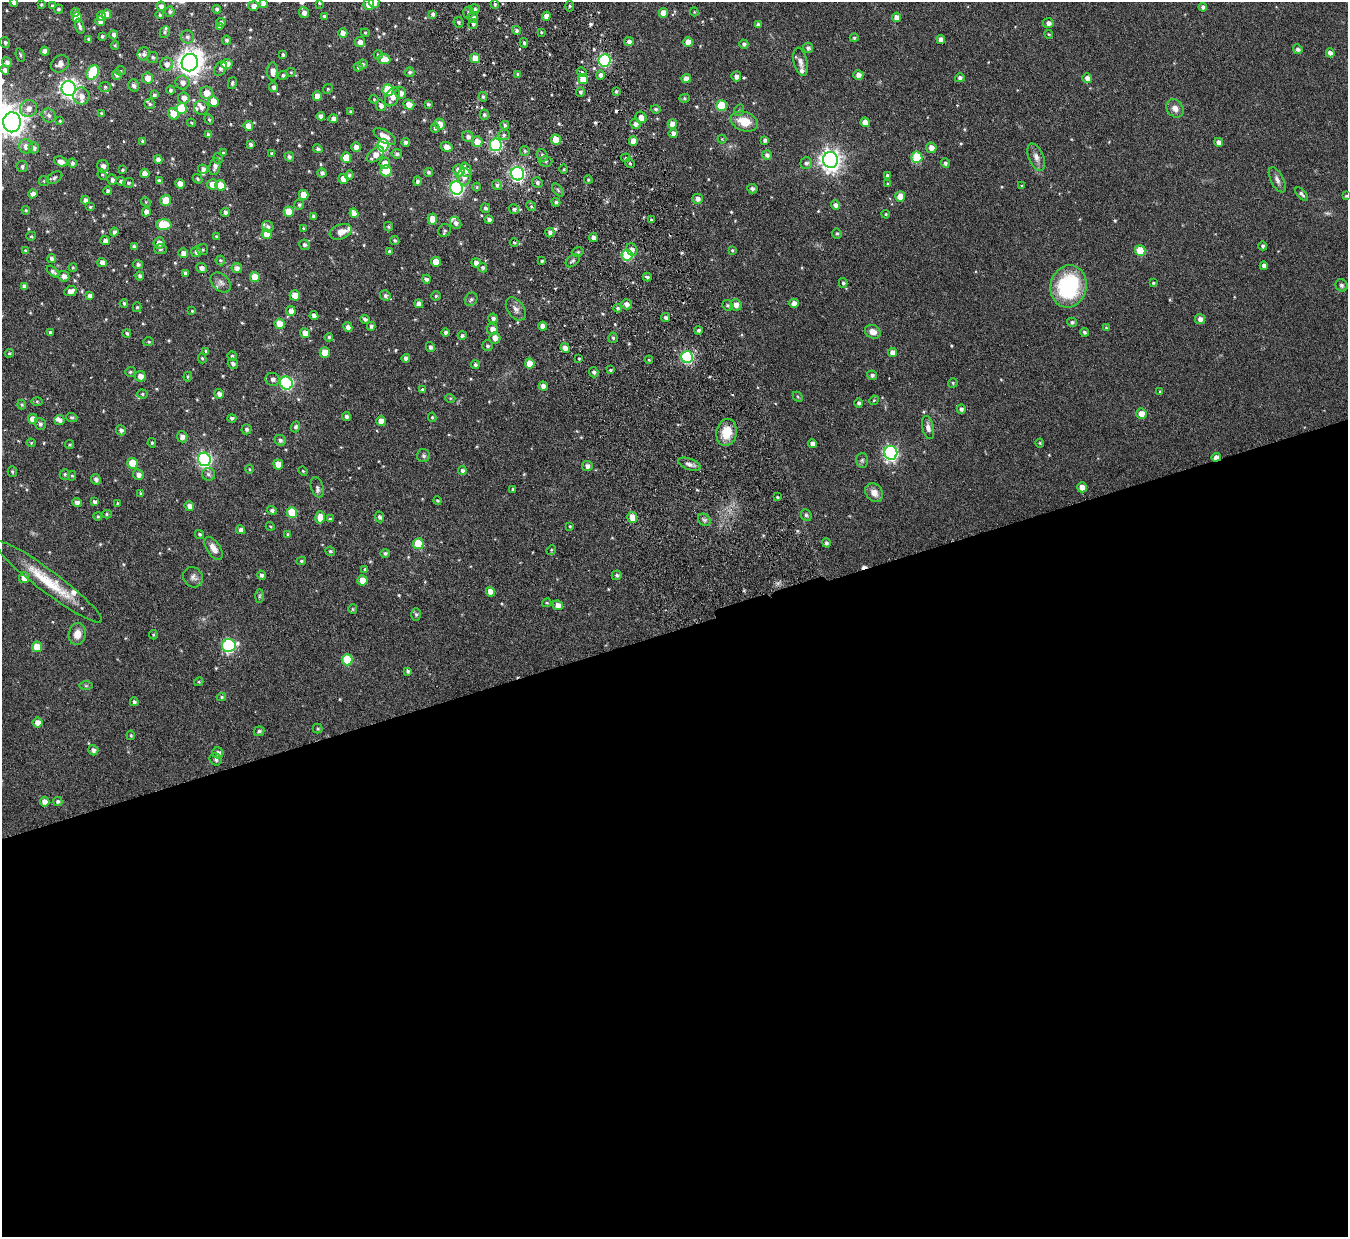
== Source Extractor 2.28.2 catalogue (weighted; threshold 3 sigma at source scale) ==
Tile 15 of 4 x 4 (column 3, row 4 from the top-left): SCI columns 2748-4093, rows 174-1408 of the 5494 x 5412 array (HDU 1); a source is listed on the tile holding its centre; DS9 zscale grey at full resolution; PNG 1350 x 1239 px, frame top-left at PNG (2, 2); each listed source drawn as its Kron ellipse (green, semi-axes under 4 px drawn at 4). Shown black and unused: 49% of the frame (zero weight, under 4 of 7 exposures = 3% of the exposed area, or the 3 px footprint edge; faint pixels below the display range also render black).
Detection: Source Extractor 2.28.2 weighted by HDU 2 'WHT'; one run over the whole footprint, this tile lists its part. Background 0.229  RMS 0.0072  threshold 0.0293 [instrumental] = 3 sigma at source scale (4.09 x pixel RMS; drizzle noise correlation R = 1.36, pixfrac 0.8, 0.05/0.05 arcsec/px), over >= 5 px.
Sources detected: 579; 1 too faint to see at this stretch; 5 cosmic-ray / hot-pixel residue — neither listed nor drawn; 16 inside a brighter listed object's ellipse — not listed separately; of the other 557, all 500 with FLUX_AUTO >= 0.642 (the completeness limit of this list) listed and drawn (57 fainter detections not listed), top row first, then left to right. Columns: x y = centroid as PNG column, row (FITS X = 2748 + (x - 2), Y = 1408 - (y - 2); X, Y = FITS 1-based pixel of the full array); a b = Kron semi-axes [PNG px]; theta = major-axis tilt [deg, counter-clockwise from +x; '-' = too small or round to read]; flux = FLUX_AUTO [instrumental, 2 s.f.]
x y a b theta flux
374 2 5 5 - 4.2
14 3 4 4 - 2.5
319 3 4 4 - 0.74
41 4 3 2 - 0.66
263 4 4 4 - 3.2
369 4 5 5 - 5.9
495 4 4 3 - 0.81
52 6 4 3 - 1.3
161 6 5 4 - 3
253 6 5 5 - 3.4
570 6 5 3 - 0.85
1203 7 4 4 - 2
58 9 5 4 - 1.2
217 9 4 4 - 1.7
475 9 5 4 - 1.2
75 12 4 4 - 1.4
170 12 5 5 - 1.5
468 12 6 5 - 1.4
694 12 4 4 - 0.66
304 13 5 5 - 3
664 13 5 4 - 6.8
107 14 5 4 - 4.9
433 14 4 3 - 1.8
160 15 4 4 - 0.97
102 16 5 4 - 4.9
324 16 3 3 - 1.1
546 16 4 4 - 4
77 17 5 5 - 9.1
473 17 5 5 - 1.8
897 17 4 4 - 4.1
100 21 5 4 - 3.1
221 22 5 4 - 1.5
459 22 5 5 - 1
1048 23 5 5 - 3
473 24 5 5 - 1.2
758 25 4 3 - 1.6
80 26 8 3 -72 1.7
219 27 4 4 - 1.3
516 30 4 4 - 1.2
165 32 6 4 61 1.1
541 32 4 3 - 0.8
343 33 5 4 - 4.1
365 33 4 4 - 0.75
1049 34 4 4 - 0.83
114 35 4 4 - 2.5
102 36 4 3 - 1
187 37 6 6 - 2.1
854 38 4 4 - 1.1
89 39 3 3 - 1.1
941 39 4 4 - 3.4
226 40 4 4 - 1.5
629 41 5 4 - 2.2
5 42 5 5 - 1.5
360 42 5 5 - 4.6
688 42 5 4 - 7.2
524 43 5 4 - 1.2
744 44 4 4 - 1.7
115 45 4 4 - 0.83
808 48 5 5 - 1.8
1298 49 5 4 - 1.9
45 51 4 4 - 3.4
1330 53 4 4 - 3.4
144 54 6 6 - 2.2
20 55 7 3 -72 0.99
283 55 3 3 - 1.2
378 55 4 4 - 1.2
153 57 5 5 - 1.3
475 58 5 5 - 7.3
384 59 6 5 - 7.4
604 60 6 6 - 74
7 62 5 5 - 2.1
800 62 14 6 -76 3.3
190 63 9 8 - 630
60 64 9 8 - 3.7
167 64 6 6 - 3.8
227 64 6 5 - 3.8
363 64 5 4 - 1.2
358 67 4 4 - 1.2
220 69 8 5 57 1.9
5 70 4 4 - 2.3
120 71 5 4 - 0.83
273 71 9 5 -89 4.3
93 72 8 5 58 32
291 72 5 4 - 0.75
409 72 5 5 - 1.2
582 72 5 4 - 1.2
518 74 4 3 - 1.2
117 75 5 5 - 2
283 75 5 4 - 1.2
600 75 4 4 - 2.2
858 75 5 5 - 3.3
736 76 5 5 - 2.7
148 78 5 5 - 5.1
960 78 5 4 - 1.8
1087 78 5 5 - 3.3
583 79 5 5 - 10
686 79 4 4 - 4.3
182 83 7 6 - 3.1
232 83 6 4 76 1.2
133 85 6 5 - 2.1
105 87 5 5 - 1.1
274 87 5 4 - 2
69 89 7 7 - 260
328 89 5 4 - 0.82
170 90 4 4 - 1.3
388 90 6 5 - 30
616 91 4 3 - 0.92
580 92 5 4 - 1.4
206 93 6 6 - 7.4
401 93 6 5 - 3.5
154 95 4 4 - 1.4
81 96 8 8 - 4.2
317 96 5 4 - 4.3
392 97 10 6 62 5.3
483 97 5 4 - 1.2
184 98 5 5 - 3.8
684 98 5 4 - 0.97
374 99 4 4 - 0.64
213 101 5 5 - 6.9
150 104 5 5 - 1.2
428 104 3 3 - 1.2
409 105 5 5 - 4.6
381 106 5 5 - 2.7
721 106 5 5 - 22
201 107 7 7 - 2.8
29 108 8 8 - 4.9
181 108 5 5 - 18
1175 108 10 8 -54 4.4
656 109 5 4 - 1.1
739 110 6 4 67 0.97
350 111 4 3 - 0.74
101 113 3 3 - 0.84
174 114 6 5 - 9.6
49 115 7 6 - 2.5
484 115 5 4 - 1.2
321 116 4 4 - 2.6
641 117 6 5 - 4.3
209 119 5 3 - 0.87
333 119 4 4 - 4.1
60 121 4 4 - 0.82
744 121 14 9 -19 12
12 122 10 9 - 630
865 122 5 4 - 6.5
191 123 4 4 - 0.73
440 124 5 5 - 6.3
635 124 5 4 - 2.8
672 124 5 4 - 5.1
505 125 4 4 - 1.4
248 126 5 4 - 5.7
435 128 5 4 - 1.4
673 133 5 4 - 2.9
209 135 4 4 - 2
504 135 6 5 - 1.4
385 136 12 6 -32 6.4
468 137 6 5 - 2.4
722 139 4 4 - 0.69
556 140 5 5 - 8.6
765 140 4 3 - 1.7
142 141 4 4 - 1.2
633 141 4 4 - 6
406 142 4 4 - 2.2
477 142 5 5 - 6.4
1219 142 4 4 - 3.5
251 145 4 3 - 1.6
383 145 6 6 - 47
496 145 6 6 - 85
26 146 7 6 - 4.1
356 147 5 5 - 3.5
447 147 6 4 -28 5
34 148 5 5 - 2.2
931 148 5 5 - 4.4
318 149 5 4 - 1.7
525 151 5 5 - 1
223 153 4 4 - 0.8
272 153 3 3 - 1.1
397 154 5 4 - 1.6
375 155 10 6 40 5.6
542 155 6 5 - 2
767 155 5 5 - 2.2
289 157 5 4 - 1.8
917 157 5 5 - 28
1036 157 14 7 -67 4
218 158 6 4 -72 0.92
346 158 5 5 - 9
626 158 5 4 - 1.1
158 159 4 4 - 3.3
830 160 8 7 - 410
546 161 7 5 -1 1.2
61 162 7 5 -19 4
72 163 4 4 - 1.6
385 163 5 5 - 5.4
630 163 5 4 - 0.97
806 163 6 5 - 1.9
945 163 4 4 - 1.5
103 166 6 5 - 3
215 166 9 5 76 2.9
22 167 5 5 - 1.7
203 169 5 4 - 2.1
563 169 5 3 - 0.74
122 170 3 3 - 1
459 170 6 5 - 7.9
466 170 7 5 -67 4.3
386 171 5 5 - 19
428 172 4 4 - 1.3
145 173 4 4 - 5.1
322 173 4 4 - 1.7
518 174 7 6 - 140
102 175 5 4 - 0.86
349 175 5 4 - 1.3
887 175 4 3 - 1.1
464 177 8 6 89 4.1
54 178 9 5 30 1.7
197 179 5 3 - 0.87
343 179 5 5 - 6.2
112 180 5 5 - 2
588 180 4 3 - 0.88
1277 180 14 6 -64 2.9
44 181 5 5 - 0.79
121 181 5 4 - 1.8
159 181 4 3 - 1.9
417 181 5 4 - 1.8
537 182 5 5 - 1.8
128 183 5 5 - 1.2
180 184 5 4 - 6.3
212 184 5 5 - 5.8
888 184 4 3 - 0.66
221 185 5 5 - 14
497 185 5 4 - 1.5
1022 186 4 3 - 0.67
477 187 4 4 - 0.67
456 188 7 6 - 130
752 189 5 5 - 1.8
558 190 7 4 -54 1.1
108 191 4 4 - 1.8
33 194 4 4 - 3.1
1302 194 8 4 -47 1.7
304 195 5 4 - 8
1346 196 4 4 - 0.88
900 197 5 5 - 8.3
698 199 5 5 - 2.6
86 200 4 4 - 2.6
166 200 6 5 - 12
146 202 5 4 - 0.74
556 202 4 4 - 1.5
299 205 5 5 - 1.4
835 205 5 4 - 2.6
531 206 5 4 - 0.98
90 207 5 4 - 0.91
485 208 5 4 - 1.5
514 209 5 5 - 1.6
26 210 4 3 - 0.88
146 212 4 4 - 3.5
225 212 4 4 - 1.9
289 212 5 5 - 12
354 213 5 4 - 4.1
886 214 4 3 - 0.74
313 216 4 4 - 1.3
432 219 5 5 - 7.9
489 220 4 4 - 2.2
651 220 4 3 - 0.8
456 223 7 5 -56 2.3
164 225 8 5 -2 25
268 227 6 5 - 1.9
388 227 5 4 - 0.87
303 228 4 3 - 0.79
445 230 7 6 - 1.3
114 232 4 4 - 1.6
341 232 11 7 19 4.9
550 232 5 4 - 1.8
837 233 5 5 - 1.2
267 234 5 5 - 8
31 236 5 4 - 0.81
216 236 4 3 - 0.73
593 237 4 4 - 2.9
105 241 4 4 - 2.8
395 241 5 4 - 1.1
159 243 5 5 - 3.9
514 243 4 4 - 0.8
304 245 5 5 - 1.6
1263 246 4 4 - 1.5
134 247 4 3 - 1.6
160 249 6 5 - 1.1
632 249 6 5 - 2.7
202 250 5 5 - 1.1
732 250 3 3 - 0.76
26 251 4 4 - 1.3
389 251 4 4 - 1.6
1140 251 5 5 - 20
196 252 5 5 - 2.3
578 252 6 5 - 1.3
183 253 5 5 - 3.7
627 255 5 5 - 41
52 258 4 4 - 2.3
220 260 5 4 - 1
542 261 3 3 - 0.87
573 261 8 5 40 1.6
436 262 5 5 - 9
102 263 4 4 - 3.3
476 263 4 4 - 2.8
138 264 5 4 - 1.7
1264 266 4 4 - 2.2
73 267 4 3 - 0.71
202 268 5 5 - 2.9
237 268 5 5 - 2.7
483 268 5 4 - 1.3
53 272 7 4 -41 1.7
185 273 4 3 - 1.5
64 276 5 5 - 3.3
140 276 4 4 - 1.6
255 277 5 5 - 11
647 277 4 3 - 1.5
427 279 4 4 - 1.7
221 282 12 8 -44 2.8
843 283 5 4 - 1.1
1153 283 4 3 - 0.81
1342 285 6 5 - 1.5
24 286 4 4 - 1.9
1069 286 21 18 76 57
70 291 6 5 - 4.4
295 295 5 5 - 8.3
90 296 4 4 - 2.8
385 296 5 5 - 1.7
436 296 4 4 - 0.76
471 299 7 6 - 1.5
124 303 4 4 - 1.2
794 303 4 4 - 3.9
419 304 4 4 - 3.1
626 304 5 5 - 3.1
727 305 5 5 - 1.2
736 305 6 5 - 4.5
137 307 5 4 - 0.9
618 308 4 3 - 1.3
516 309 13 8 -55 3.7
192 311 3 3 - 0.67
291 311 5 5 - 2.9
314 316 4 4 - 3.4
493 318 5 4 - 2.1
665 318 4 4 - 1.7
365 319 4 4 - 1.8
1200 319 5 5 - 3.1
1072 322 5 4 - 1.4
280 324 5 5 - 11
371 326 4 4 - 1.4
543 326 4 4 - 3.7
348 327 5 4 - 3.1
1106 328 4 3 - 0.71
492 329 5 5 - 4.1
698 330 4 4 - 1.5
50 332 4 3 - 1.1
445 332 4 4 - 1.7
873 332 8 6 -24 4.5
1084 332 4 4 - 1.3
127 333 4 3 - 1.3
305 333 5 4 - 5.8
462 336 4 4 - 1.4
329 337 4 4 - 1.1
495 338 6 5 - 3.9
613 338 5 4 - 1.2
149 342 5 4 - 0.93
487 346 5 5 - 1.4
430 347 5 4 - 1.8
565 348 5 4 - 4.4
206 351 3 3 - 0.9
325 352 5 5 - 11
892 352 4 4 - 3.8
9 353 4 3 - 0.78
232 356 5 4 - 1.2
687 357 6 6 - 76
202 358 5 4 - 0.92
406 358 4 4 - 2.2
579 358 3 2 - 0.67
649 360 4 3 - 0.71
233 364 5 5 - 1.7
530 364 5 5 - 9
475 365 4 4 - 1.4
610 370 4 3 - 1
130 372 5 5 - 1.2
594 372 5 4 - 1.9
872 375 5 4 - 1.6
140 376 5 5 - 4
188 377 5 4 - 0.8
272 379 7 6 - 2.6
286 383 6 6 - 95
953 383 5 4 - 0.86
543 386 4 4 - 3
422 390 4 4 - 1.2
1160 391 4 4 - 0.65
142 394 5 4 - 1.1
219 394 5 5 - 2.8
798 397 6 4 -46 0.82
450 398 5 3 - 0.64
874 400 5 4 - 0.73
37 401 6 4 -1 0.85
859 403 4 4 - 1.5
22 404 5 4 - 0.91
961 409 5 4 - 1.9
1141 414 5 5 - 5.5
72 417 5 3 - 0.92
346 417 4 4 - 2
432 417 4 3 - 0.98
232 418 4 4 - 1.3
33 419 5 5 - 6.4
60 420 5 5 - 2.5
381 421 5 4 - 5.6
40 424 6 5 - 1.9
296 427 5 4 - 1.4
928 428 12 5 -77 2.8
246 429 5 5 - 1.3
121 430 5 5 - 1.9
727 432 14 10 79 13
182 437 5 5 - 3.4
280 440 6 5 - 1.9
31 443 4 4 - 0.65
152 443 5 3 - 0.89
1040 443 4 4 - 0.69
812 444 4 4 - 2.7
69 445 4 4 - 0.76
891 453 7 6 - 150
424 456 6 6 - 1.4
1216 457 5 3 - 4.1
204 459 7 6 - 150
862 460 7 6 - 1.5
132 463 5 5 - 17
278 464 5 5 - 7.3
689 464 12 5 -20 2.8
587 466 5 5 - 2.8
249 469 4 3 - 0.65
303 471 5 4 - 0.76
462 471 4 4 - 1.9
12 472 5 4 - 1.1
65 474 5 5 - 1.2
208 474 6 6 - 1.6
138 475 5 5 - 3.4
72 476 4 4 - 0.78
96 479 5 5 - 2.2
317 487 10 6 -71 1.9
1082 487 5 5 - 4.9
513 489 3 3 - 1
141 493 4 3 - 0.86
874 493 10 8 -52 5.2
777 497 3 3 - 0.82
437 501 4 4 - 0.95
95 502 4 4 - 2.7
77 503 4 4 - 2.5
118 503 4 3 - 0.68
189 506 5 5 - 3.4
272 510 5 4 - 1.7
292 512 5 5 - 20
107 514 5 4 - 0.92
806 515 6 5 - 1.4
98 517 4 4 - 0.82
320 517 6 5 - 8.2
379 517 5 4 - 1.8
632 517 5 5 - 7.6
330 519 4 3 - 0.92
704 520 7 5 -44 1.6
270 526 5 3 - 0.64
570 526 3 3 - 0.67
240 530 4 4 - 2.5
199 534 5 4 - 1.2
288 534 4 3 - 0.69
826 543 4 4 - 1.5
418 544 5 5 - 24
214 548 13 6 -57 5
551 550 5 4 - 0.87
330 551 5 4 - 1.2
385 553 5 4 - 1.3
301 561 5 3 - 0.97
365 569 4 3 - 0.86
261 575 4 4 - 1.6
617 575 5 5 - 1.3
193 577 11 9 -49 2.8
24 578 5 5 - 5.9
362 580 5 5 - 7.4
49 582 66 11 -37 28
490 592 5 4 - 5.6
259 596 7 4 89 1.2
547 603 5 4 - 0.75
558 605 5 5 - 4.2
353 609 5 4 - 0.84
416 614 6 5 - 1.3
77 634 11 8 81 7
153 635 4 3 - 0.79
229 645 7 6 - 82
37 647 5 5 - 14
347 660 5 5 - 22
408 671 4 4 - 1.4
199 682 4 4 - 0.91
86 686 7 4 0 1
221 697 5 4 - 1.1
134 702 4 4 - 1.4
38 723 5 5 - 5.2
318 729 5 5 - 0.87
259 731 5 4 - 1.5
131 735 5 4 - 0.87
93 750 5 5 - 2.2
218 753 5 5 - 2.7
216 759 6 5 - 1.7
58 801 5 4 - 1.5
45 802 5 4 - 4.5
Overlapping masked pixels (flux is a lower limit): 3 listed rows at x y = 604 60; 583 79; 1216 457
Isophote crosses this tile's border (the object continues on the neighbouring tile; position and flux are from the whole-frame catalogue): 5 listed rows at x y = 374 2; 14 3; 263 4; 369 4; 12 122